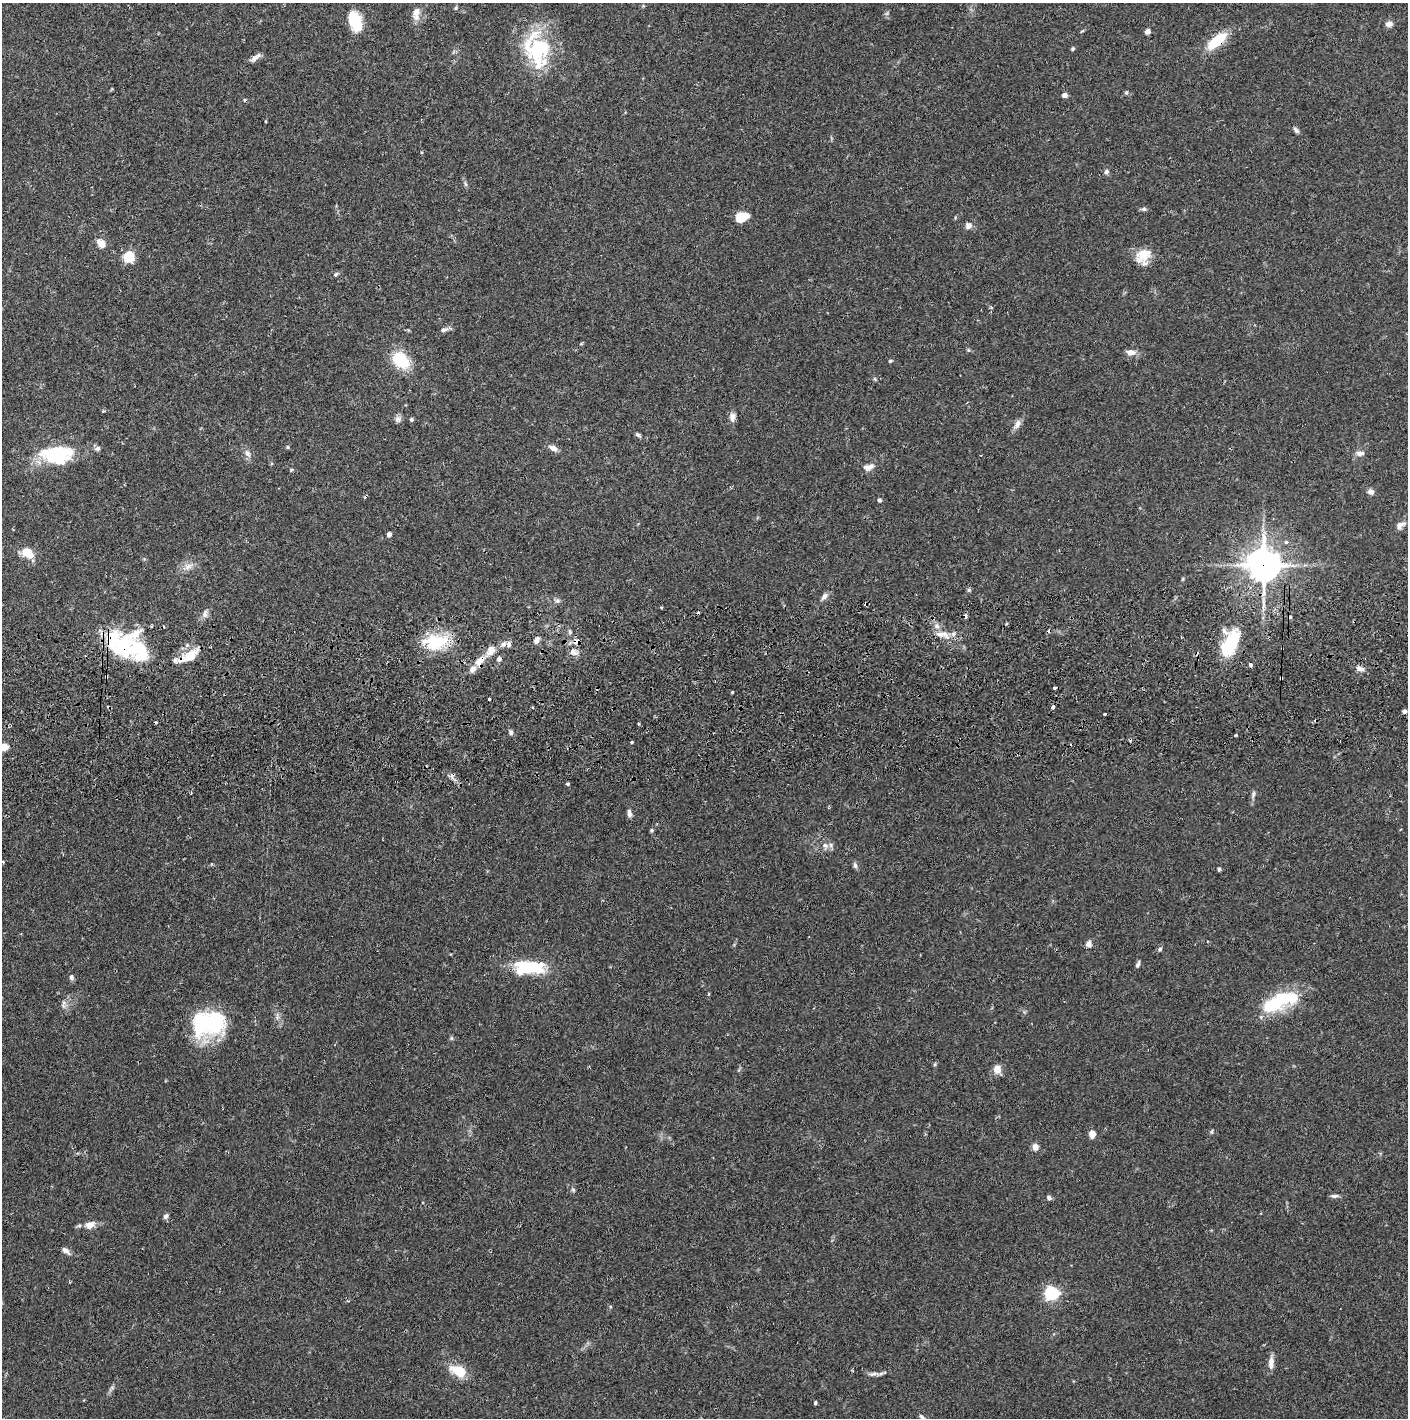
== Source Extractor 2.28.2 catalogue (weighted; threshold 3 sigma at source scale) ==
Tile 5 of 3 x 3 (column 2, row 2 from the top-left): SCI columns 1410-2815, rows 1472-2887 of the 4228 x 4360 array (HDU 1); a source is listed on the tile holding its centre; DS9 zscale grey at full resolution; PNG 1410 x 1420 px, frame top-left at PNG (2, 3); no overlay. Shown black and unused: <1% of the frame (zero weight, under 2 of 3 exposures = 3% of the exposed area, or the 3 px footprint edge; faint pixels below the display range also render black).
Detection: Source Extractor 2.28.2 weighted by HDU 2 'WHT'; one run over the whole footprint, this tile lists its part. Background 0.0687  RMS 0.0048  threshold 0.0217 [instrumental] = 3 sigma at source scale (4.5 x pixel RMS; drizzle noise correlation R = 1.50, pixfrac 1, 0.05/0.05 arcsec/px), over >= 5 px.
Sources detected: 144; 9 inside a brighter object's white glare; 14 cosmic-ray / hot-pixel residue — not listed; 10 inside a brighter listed object's ellipse — not listed separately; the other 111 listed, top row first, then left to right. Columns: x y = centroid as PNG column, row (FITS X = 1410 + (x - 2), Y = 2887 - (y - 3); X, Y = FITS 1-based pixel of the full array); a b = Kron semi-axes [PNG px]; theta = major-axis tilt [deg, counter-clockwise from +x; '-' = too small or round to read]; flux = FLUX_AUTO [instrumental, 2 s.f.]
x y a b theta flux
456 8 6 5 - 0.68
416 13 17 8 82 4.4
355 22 20 11 -69 18
1389 24 9 7 9 2.1
1082 31 7 3 31 0.49
1147 32 6 5 - 2.2
1217 41 25 10 39 17
539 49 47 31 -79 38
1073 49 5 5 - 0.67
254 59 15 7 39 2.2
1126 92 5 5 - 0.78
1064 95 6 5 - 1.6
244 100 4 4 - 0.55
265 121 4 2 - 0.37
1296 130 9 5 -54 1.2
1106 172 6 5 - 1.3
465 184 8 5 -70 0.97
1144 209 7 5 -1 0.94
742 217 13 8 22 9.4
968 225 10 8 43 2.1
101 243 11 8 -47 4.2
1143 256 19 16 60 8.7
128 257 6 6 - 32
336 274 8 5 29 0.91
991 307 4 4 - 0.73
444 330 10 6 18 1.6
1131 352 12 7 -5 3.1
401 360 16 11 -38 24
890 361 5 4 - 0.6
875 379 6 4 -71 0.59
732 417 10 6 88 3
398 419 10 9 - 1.7
411 419 6 4 70 0.7
1017 424 14 7 59 2.6
638 435 7 5 -33 0.94
287 447 5 4 - 0.61
553 448 11 6 -26 2.8
247 453 9 7 -58 2.1
1360 453 12 7 3 2
57 455 47 21 -1 31
868 467 15 8 16 3
291 470 5 4 - 0.55
1371 492 7 6 - 1.9
879 500 5 4 - 0.8
1400 525 14 8 36 2.5
389 534 4 4 - 1.9
1286 542 4 4 - 1.7
27 553 12 9 -32 10
1263 565 11 10 - 770
188 566 14 9 28 3.6
969 590 5 5 - 0.74
824 596 11 6 53 1.8
557 601 7 7 - 1.3
205 614 12 7 80 2
570 632 6 5 - 0.88
943 634 23 8 -11 5.3
1233 638 23 18 63 16
536 640 9 6 63 2.2
436 642 30 21 11 20
576 642 5 5 - 5.6
503 644 8 6 38 2
122 647 44 27 -45 43
574 652 10 8 -54 2.7
190 656 27 11 27 11
480 661 15 8 48 5.4
1360 668 11 6 -19 2.4
1281 678 3 3 - 2.5
1054 688 3 3 - 1.1
732 692 3 3 - 0.55
489 699 3 3 - 0.55
1053 707 4 3 - 4.2
1404 711 4 4 - 1.7
511 732 7 4 -85 1.1
1236 735 3 3 - 0.56
632 742 3 3 - 1.1
2 747 11 7 5 5.4
568 784 3 3 - 2.2
191 793 3 2 - 0.6
1253 794 13 4 76 1.5
629 813 11 5 -81 1.7
651 830 5 5 - 0.68
825 845 10 7 -26 2.4
3 862 3 3 - 0.44
855 865 10 5 -78 1.2
1219 869 5 3 - 0.8
1089 944 9 8 - 1.9
1160 949 6 5 - 0.92
1138 964 8 4 65 1
530 968 34 14 7 25
71 977 8 6 -78 1.3
1279 1000 37 18 28 28
64 1003 8 6 -74 1.5
209 1024 39 28 8 42
451 1038 6 4 -89 0.69
935 1064 6 3 72 0.6
997 1069 9 8 - 4.5
1212 1132 7 3 82 0.6
1092 1134 9 7 -88 2.7
1035 1147 6 6 - 3.2
573 1190 6 5 - 0.76
1334 1196 11 5 3 1.3
1049 1198 7 5 -31 1.1
166 1216 7 5 56 1.3
90 1225 13 9 25 3.9
66 1251 11 6 -37 2.2
1051 1293 6 6 - 95
1271 1363 16 6 86 3.4
459 1371 21 13 -27 11
874 1374 15 5 3 1.9
815 1403 4 3 - 0.67
921 1417 11 5 -43 1.2
Overlapping masked pixels (flux is a lower limit): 8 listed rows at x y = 1217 41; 1263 565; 576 642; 122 647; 190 656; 480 661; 1281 678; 1053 707
Isophote crosses this tile's border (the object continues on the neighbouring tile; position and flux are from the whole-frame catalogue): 2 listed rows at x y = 2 747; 921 1417